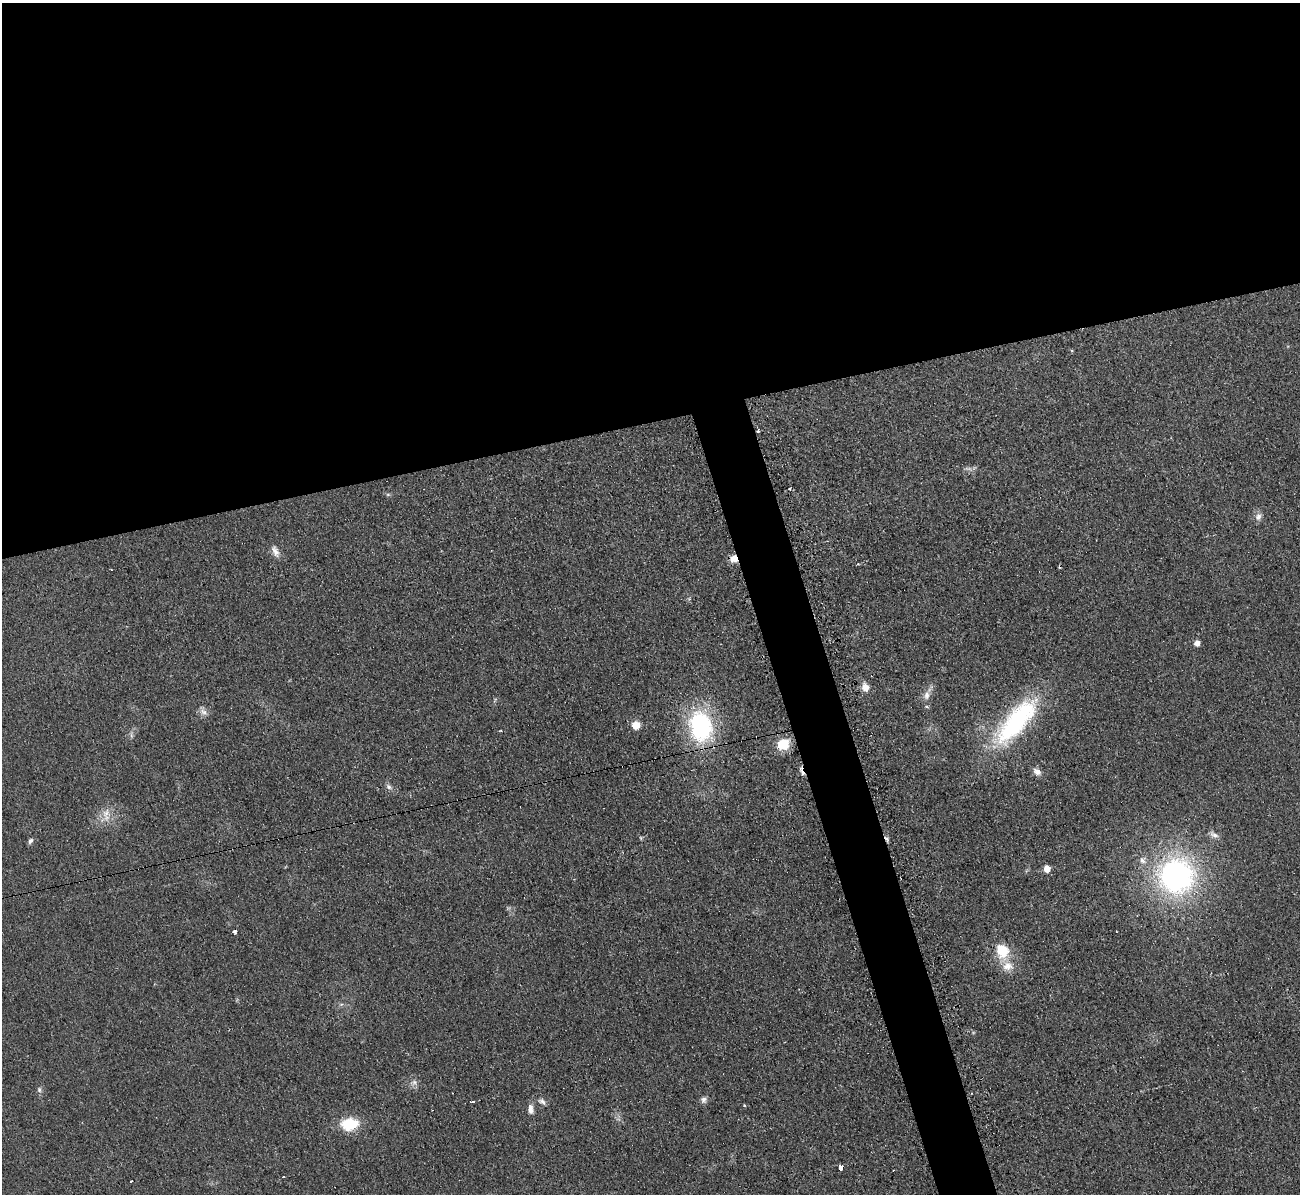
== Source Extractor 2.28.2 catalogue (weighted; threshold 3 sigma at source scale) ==
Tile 2 of 4 x 4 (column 2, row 1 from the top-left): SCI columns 1307-2604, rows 3718-4909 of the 5221 x 5176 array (HDU 1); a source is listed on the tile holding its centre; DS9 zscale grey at full resolution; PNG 1302 x 1196 px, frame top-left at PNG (2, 3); no overlay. Shown black and unused: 38% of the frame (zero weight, under 2 of 3 exposures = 2% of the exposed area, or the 3 px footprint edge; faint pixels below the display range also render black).
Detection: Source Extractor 2.28.2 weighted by HDU 2 'WHT'; one run over the whole footprint, this tile lists its part. Background 0.0633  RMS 0.0099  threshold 0.0444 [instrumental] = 3 sigma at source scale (4.5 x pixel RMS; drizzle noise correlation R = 1.50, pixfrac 1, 0.05/0.05 arcsec/px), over >= 5 px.
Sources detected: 47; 1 too faint to see at this stretch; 5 cosmic-ray / hot-pixel residue — not listed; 1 inside a brighter listed object's ellipse — not listed separately; the other 40 listed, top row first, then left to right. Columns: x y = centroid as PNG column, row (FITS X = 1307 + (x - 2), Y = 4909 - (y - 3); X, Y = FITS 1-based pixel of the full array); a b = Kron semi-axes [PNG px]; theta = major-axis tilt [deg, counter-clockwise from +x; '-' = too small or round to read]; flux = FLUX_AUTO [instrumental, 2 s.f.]
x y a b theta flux
1072 351 5 4 - 1
758 431 4 3 - 2.8
790 488 3 3 - 2.1
388 494 6 4 0 1.5
1258 518 8 6 -1 3.6
275 551 17 8 -66 6.3
734 558 8 7 - 12
111 570 2 2 - 1.1
1197 643 5 5 - 7.1
865 687 10 8 -68 8.7
927 695 12 7 83 6.4
203 712 13 8 -47 5.2
1016 721 74 25 49 130
636 725 10 10 - 9
700 727 32 23 -78 120
501 731 3 2 - 1.3
131 735 7 4 -72 1.9
782 744 12 10 22 25
1037 772 10 7 -31 5.6
389 787 10 6 -36 3.5
106 813 13 9 41 8.7
1214 835 14 7 -27 4.7
641 838 6 4 -71 1.1
887 839 8 4 -56 2.2
30 841 9 5 56 2.6
1142 860 11 8 -43 5.4
1047 868 5 5 - 12
1176 875 35 34 - 230
235 931 4 3 - 8.8
1003 951 14 13 - 26
1008 966 16 13 -5 14
414 1083 11 7 22 4.5
39 1090 8 6 79 2.5
704 1100 8 8 - 3.5
542 1101 10 6 -34 3.7
472 1102 5 3 - 8.5
744 1106 3 2 - 2
530 1111 7 7 - 4
349 1124 18 12 8 34
841 1167 5 4 - 11
Overlapping masked pixels (flux is a lower limit): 3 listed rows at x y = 758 431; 734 558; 887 839